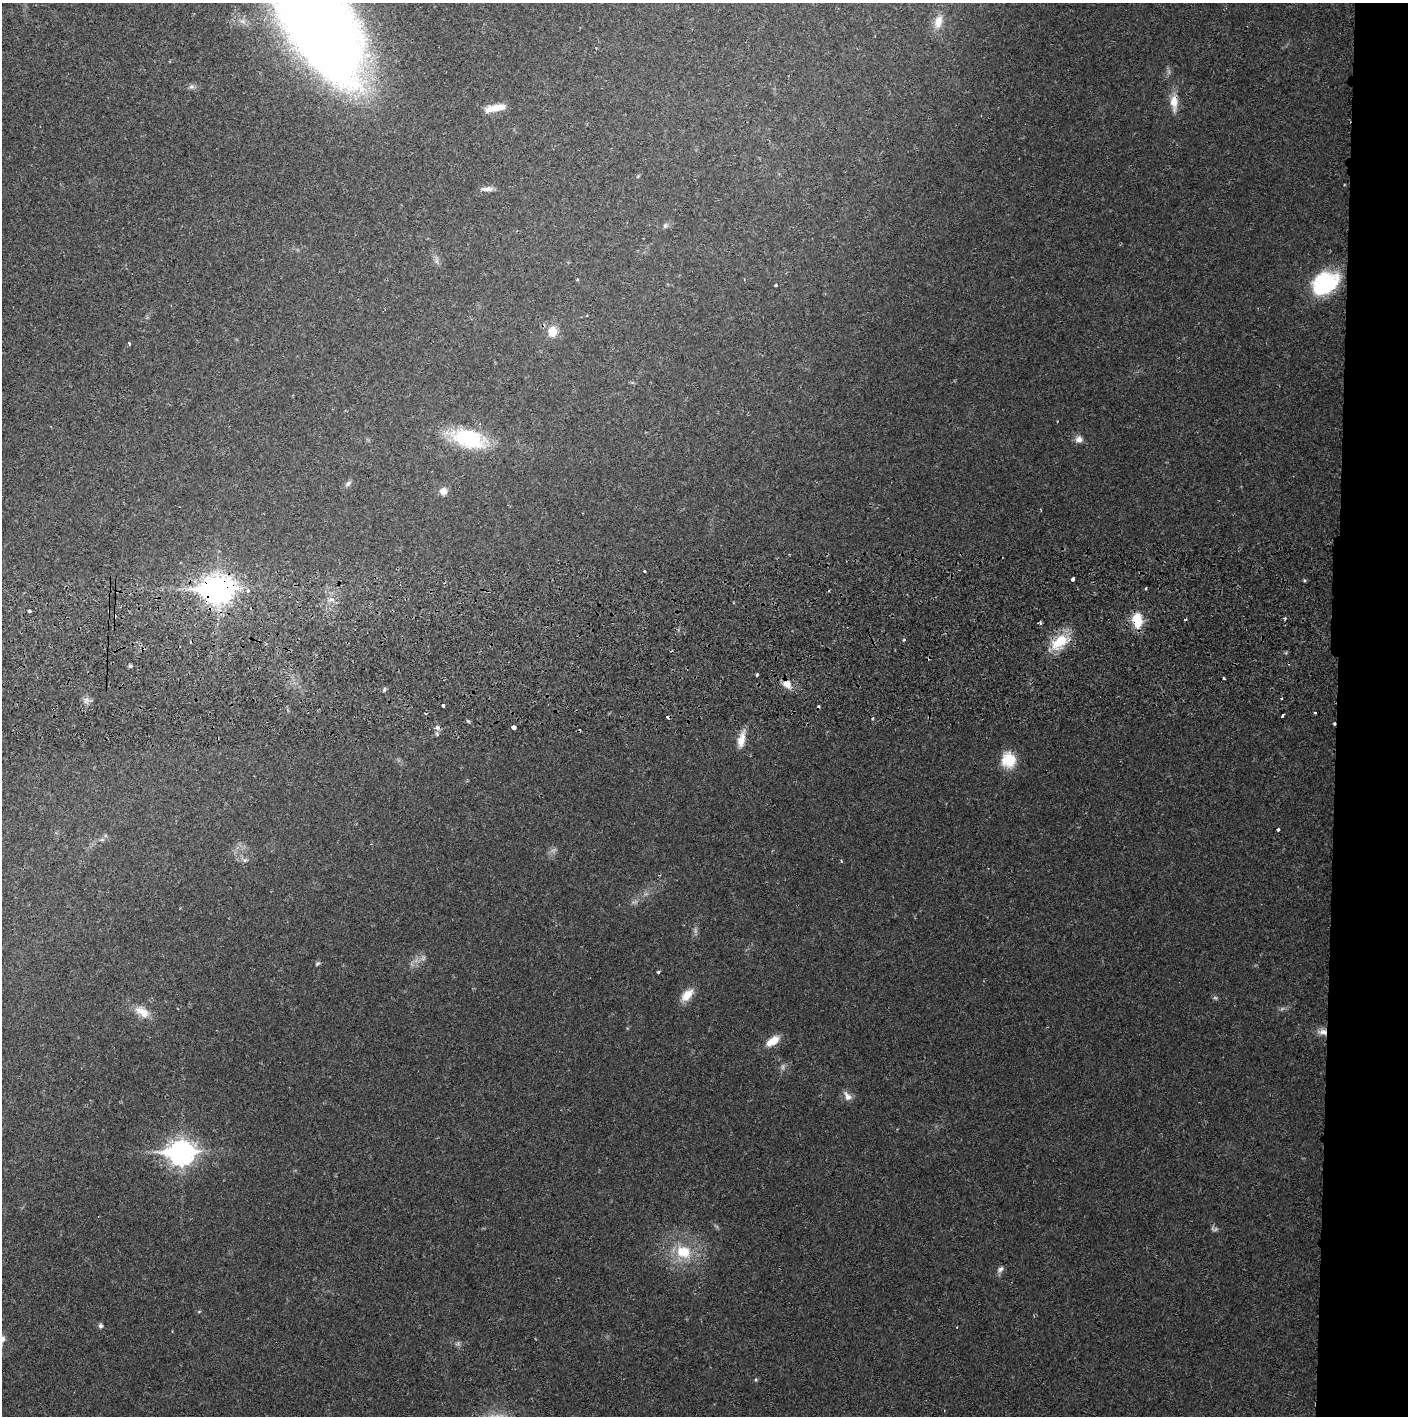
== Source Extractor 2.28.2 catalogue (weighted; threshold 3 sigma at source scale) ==
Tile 6 of 3 x 3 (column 3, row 2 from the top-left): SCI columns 2815-4220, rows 1471-2884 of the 4227 x 4357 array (HDU 1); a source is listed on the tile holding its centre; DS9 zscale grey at full resolution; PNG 1410 x 1418 px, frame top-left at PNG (2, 3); no overlay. Shown black and unused: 5% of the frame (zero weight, under 2 of 3 exposures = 3% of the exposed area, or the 3 px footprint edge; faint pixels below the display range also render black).
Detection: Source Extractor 2.28.2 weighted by HDU 2 'WHT'; one run over the whole footprint, this tile lists its part. Background 0.023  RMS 0.0036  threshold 0.0161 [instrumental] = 3 sigma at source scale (4.5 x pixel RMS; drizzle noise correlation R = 1.50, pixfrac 1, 0.05/0.05 arcsec/px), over >= 5 px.
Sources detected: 65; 4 too faint to see at this stretch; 8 cosmic-ray / hot-pixel residue — not listed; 1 inside a brighter listed object's ellipse — not listed separately; the other 52 listed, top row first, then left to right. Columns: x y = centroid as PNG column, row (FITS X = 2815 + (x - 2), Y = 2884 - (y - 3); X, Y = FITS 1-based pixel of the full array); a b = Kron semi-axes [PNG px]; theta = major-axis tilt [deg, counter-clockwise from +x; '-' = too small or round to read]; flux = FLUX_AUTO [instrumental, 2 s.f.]
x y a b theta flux
938 22 17 10 73 4
318 24 103 46 -57 730
191 86 8 7 - 1
1174 102 23 10 -89 4.6
497 108 25 8 7 4.8
486 189 16 6 1 1.7
665 226 6 5 - 0.69
577 279 3 3 - 0.4
1325 283 23 18 30 33
776 285 3 3 - 0.57
587 315 3 2 - 0.26
553 332 11 9 87 5
129 343 4 3 - 0.4
468 439 33 17 -16 29
1079 439 10 8 -4 1.8
348 483 9 5 46 0.98
443 491 11 10 - 2
644 571 3 2 - 0.41
1072 579 4 3 - 2.2
217 590 12 9 1 420
248 590 5 4 - 0.78
29 611 3 3 - 1.6
1285 618 3 3 - 0.82
1137 620 17 11 -83 8.1
1059 642 27 15 39 10
130 666 5 4 - 0.57
757 675 3 3 - 1
787 684 11 10 - 3
384 689 5 4 - 0.74
1282 698 3 2 - 0.49
443 705 3 3 - 1.4
1315 713 3 3 - 0.6
1282 715 3 3 - 1.2
668 717 4 3 - 2.2
1334 724 3 2 - 0.8
513 727 4 4 - 3.1
437 728 7 6 - 1.1
741 739 21 8 77 4
1008 760 18 16 88 8.7
1278 829 3 3 - 0.93
245 860 6 5 - 0.69
317 964 7 4 40 0.57
658 972 4 3 - 0.46
687 995 17 9 47 4.7
142 1012 22 11 -32 4.9
1322 1032 13 7 -9 2.3
773 1041 17 9 35 4.8
847 1096 15 8 -56 2.2
181 1153 11 8 1 310
683 1252 22 18 -14 12
1001 1269 9 7 56 1.2
100 1326 6 5 - 0.82
Overlapping masked pixels (flux is a lower limit): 6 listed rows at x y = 1174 102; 217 590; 1137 620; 668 717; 1334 724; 1322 1032
Isophote crosses this tile's border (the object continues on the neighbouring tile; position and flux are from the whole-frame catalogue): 1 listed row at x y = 318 24
Unlisted compact peaks at least as high as the median listed source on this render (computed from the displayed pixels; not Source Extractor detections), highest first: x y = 1304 580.